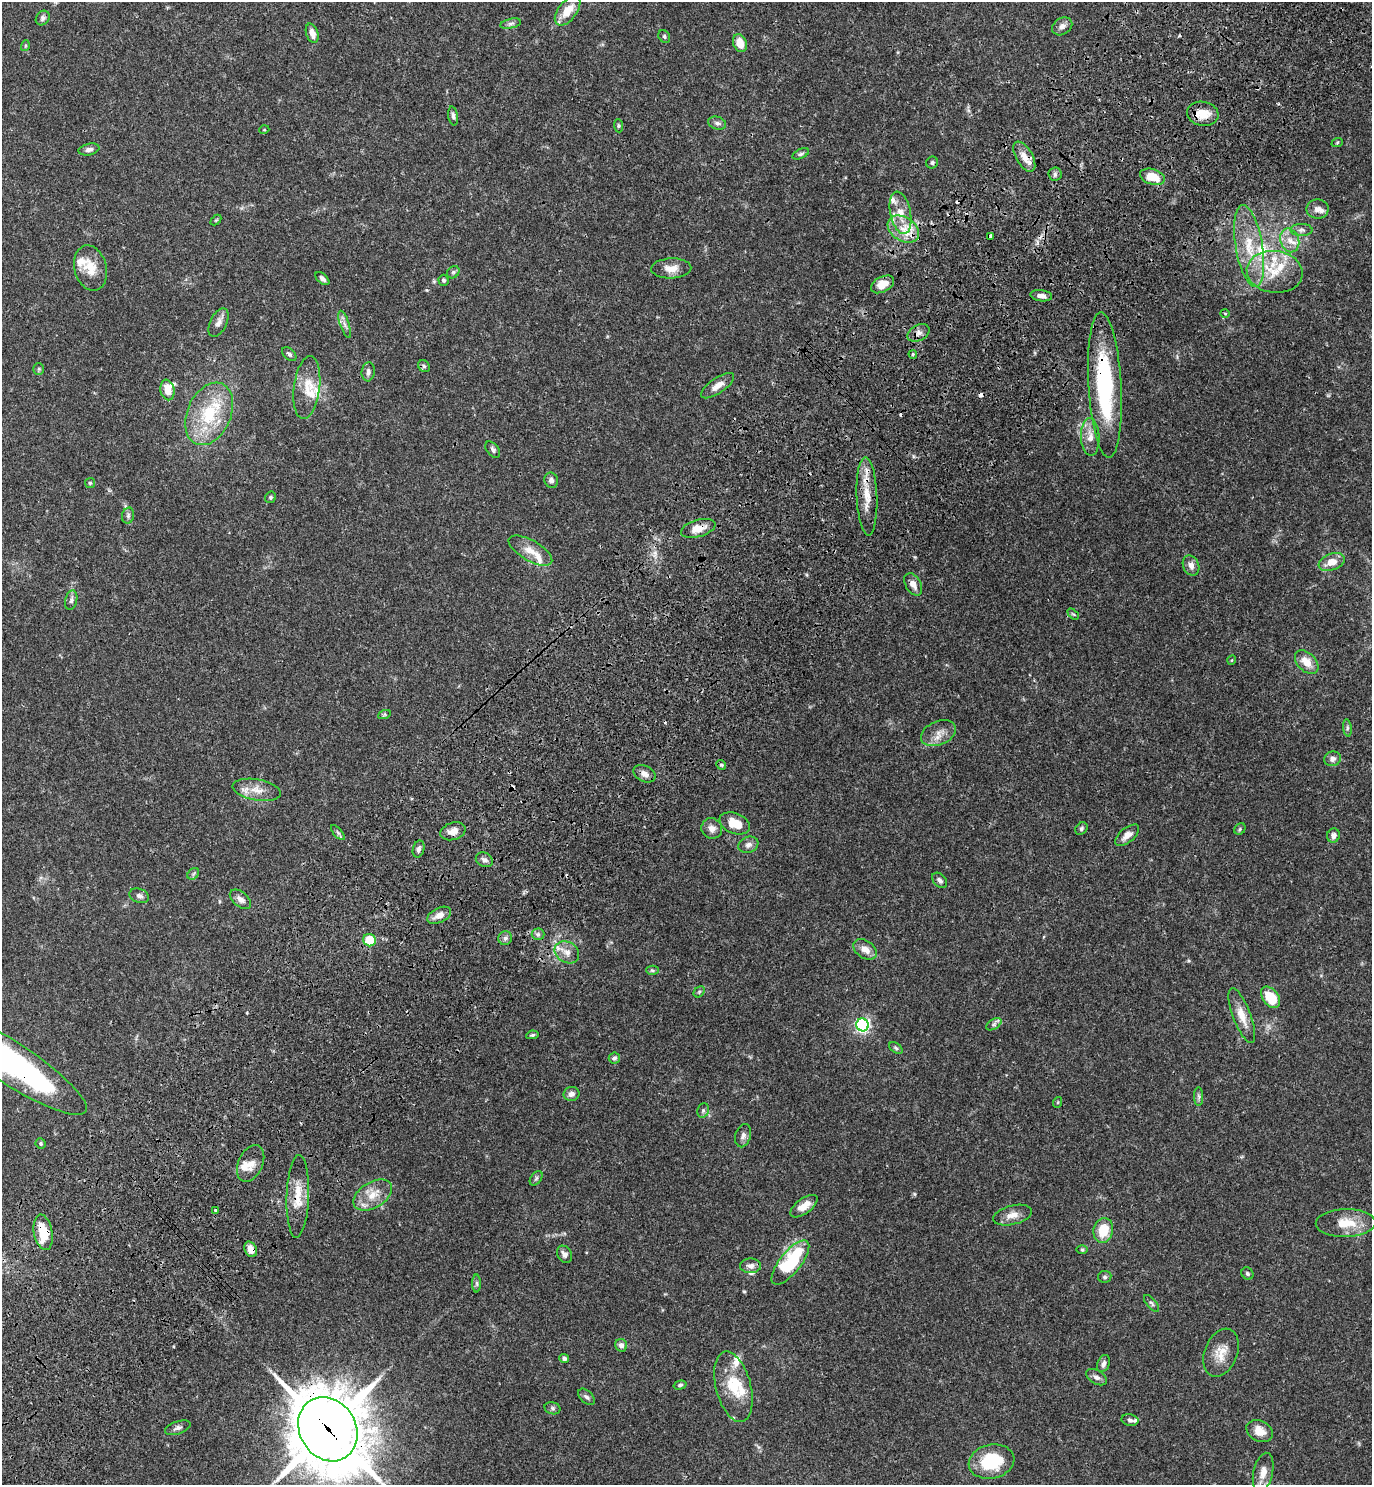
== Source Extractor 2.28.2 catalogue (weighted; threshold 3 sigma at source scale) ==
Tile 10 of 4 x 4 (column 2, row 3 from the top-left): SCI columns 1759-3128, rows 1575-3057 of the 6120 x 6120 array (HDU 1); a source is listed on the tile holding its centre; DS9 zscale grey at full resolution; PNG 1374 x 1487 px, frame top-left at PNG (2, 2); each listed source drawn as its Kron ellipse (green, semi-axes under 4 px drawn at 4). Shown black and unused: <1% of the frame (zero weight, under 3 of 4 exposures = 6% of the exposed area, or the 3 px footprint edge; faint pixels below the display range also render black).
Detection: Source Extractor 2.28.2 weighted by HDU 2 'WHT'; one run over the whole footprint, this tile lists its part. Background 0.0581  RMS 0.0031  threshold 0.0138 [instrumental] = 3 sigma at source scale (4.5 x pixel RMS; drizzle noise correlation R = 1.50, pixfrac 1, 0.05/0.05 arcsec/px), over >= 5 px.
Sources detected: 170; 6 cosmic-ray / hot-pixel residue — neither listed nor drawn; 20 inside a brighter listed object's ellipse — not listed separately; the other 144 listed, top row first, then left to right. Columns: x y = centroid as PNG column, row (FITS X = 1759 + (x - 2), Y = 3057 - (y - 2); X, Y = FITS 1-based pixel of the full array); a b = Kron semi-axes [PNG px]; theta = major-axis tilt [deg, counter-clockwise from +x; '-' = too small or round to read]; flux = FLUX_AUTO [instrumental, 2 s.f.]
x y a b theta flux
568 11 17 9 53 5.1
43 18 8 6 51 0.86
511 24 10 5 13 0.88
1062 26 11 8 33 1.4
312 33 10 6 -71 2
664 36 7 5 -60 0.62
740 43 9 6 -69 4.3
25 46 5 3 - 0.29
1203 114 16 12 -9 4.5
453 116 9 5 -80 0.83
717 123 9 6 -18 0.95
619 126 7 4 -85 0.45
264 130 5 3 - 0.23
1337 143 6 3 20 0.38
89 149 10 5 11 1
801 154 9 4 24 0.62
1024 157 17 8 -60 3.3
932 163 6 5 - 0.61
1055 174 6 6 - 0.71
1152 177 13 7 -18 6.2
1318 209 11 9 2 1.9
901 213 21 10 -78 5
216 220 6 4 44 0.31
903 229 17 12 -32 5.4
1301 230 11 6 0 1.1
991 236 4 3 - 1.7
1290 240 12 9 -70 3
1249 246 41 13 -80 12
90 268 23 16 -75 5.8
671 268 20 10 2 3.5
453 272 7 5 44 0.62
1275 272 28 21 -7 11
322 279 8 4 -42 0.95
443 280 5 5 - 0.56
882 284 12 7 28 3.9
1041 296 11 5 -7 1.6
1225 313 4 3 - 0.24
219 322 15 8 63 1.8
345 324 14 4 -71 1.3
918 333 12 7 29 1.7
289 354 8 5 -45 0.8
913 354 4 3 - 0.44
424 366 6 5 - 0.58
39 369 6 5 - 0.48
368 372 9 6 83 1.2
1105 385 73 16 -87 38
718 386 19 7 35 2.5
307 388 31 13 83 6.2
168 390 10 7 -80 4.4
209 414 33 22 66 18
1090 437 19 9 -88 3.3
493 450 9 6 -52 0.88
551 480 8 6 -70 1.1
90 483 5 5 - 0.42
867 496 39 10 -88 6.5
271 497 6 5 - 0.51
128 516 8 6 75 0.81
698 528 18 8 15 3.5
530 551 24 10 -30 4
1332 562 13 8 20 4.1
1191 565 10 8 -66 2
913 584 12 7 -60 2
71 600 10 6 78 0.93
1073 614 7 4 -43 0.45
1232 660 4 3 - 0.23
1307 662 14 9 -45 4.1
384 715 6 4 19 0.45
1347 728 8 4 -83 0.65
938 733 18 11 22 3.2
1332 759 8 7 - 1.2
721 765 5 4 - 0.44
644 774 12 8 -26 1.7
257 790 24 10 -10 4.2
735 823 16 10 -22 5
712 828 10 10 - 1.9
1081 829 7 5 49 0.61
1240 829 6 5 - 0.48
453 831 13 8 18 2.5
338 833 9 4 -48 0.63
1127 835 14 7 39 2.3
1333 836 7 6 - 1.5
748 845 10 8 21 1.4
419 849 9 5 74 1
484 860 9 7 -25 1.1
193 874 6 5 - 0.59
940 880 9 6 -45 0.92
139 896 10 7 -20 1.1
240 899 12 7 -40 1.8
439 915 13 7 26 2.4
538 934 6 6 - 0.8
505 938 7 6 - 0.9
370 940 6 6 - 7
865 949 13 8 -34 2.6
567 952 13 10 -31 2.7
652 970 6 4 -1 0.5
699 992 6 4 47 0.51
1271 997 12 8 -53 9
1242 1016 29 9 -69 4.7
994 1024 8 5 31 0.75
862 1025 6 6 - 77
532 1035 6 4 11 0.49
896 1048 7 4 -36 0.51
614 1058 5 5 - 0.74
9 1062 91 21 -33 94
572 1094 8 7 - 1.5
1199 1096 9 4 -89 0.73
1058 1102 5 3 - 0.31
703 1110 7 5 70 0.66
743 1136 12 7 75 1.4
41 1143 5 5 - 0.47
251 1163 19 12 65 3.4
536 1178 8 5 54 0.6
373 1195 21 12 32 5.2
298 1196 41 11 88 6.5
804 1206 16 7 36 3.1
215 1211 3 3 - 0.44
1012 1215 20 9 14 2.9
1346 1223 30 14 1 7.3
1103 1230 12 10 76 6.6
43 1232 18 9 -79 8.6
251 1249 8 5 -63 3.2
1082 1249 6 4 0 0.37
564 1254 9 7 -58 1.3
790 1262 27 10 51 24
751 1266 10 7 0 1.5
1247 1273 6 5 - 0.57
1105 1277 6 6 - 0.64
477 1283 9 4 -90 0.63
1152 1303 10 4 -48 0.67
621 1345 6 6 - 1.2
1221 1353 25 16 68 5.2
564 1358 5 4 - 0.78
1103 1364 9 6 69 1
1097 1377 11 6 -31 1.3
680 1385 6 4 16 0.51
733 1387 36 17 -75 10
586 1397 10 6 -43 0.91
552 1408 8 6 -16 0.68
1130 1420 8 5 -12 0.8
178 1428 13 6 19 1.1
328 1429 33 28 -58 2100
1260 1431 14 10 -29 3.4
991 1462 23 17 13 14
1263 1473 20 9 78 3.3
Overlapping masked pixels (flux is a lower limit): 12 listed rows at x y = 1203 114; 1024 157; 903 229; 1105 385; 867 496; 698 528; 1242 1016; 9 1062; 298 1196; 43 1232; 251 1249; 328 1429
Isophote crosses this tile's border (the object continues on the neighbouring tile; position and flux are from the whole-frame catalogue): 2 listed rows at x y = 9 1062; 328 1429